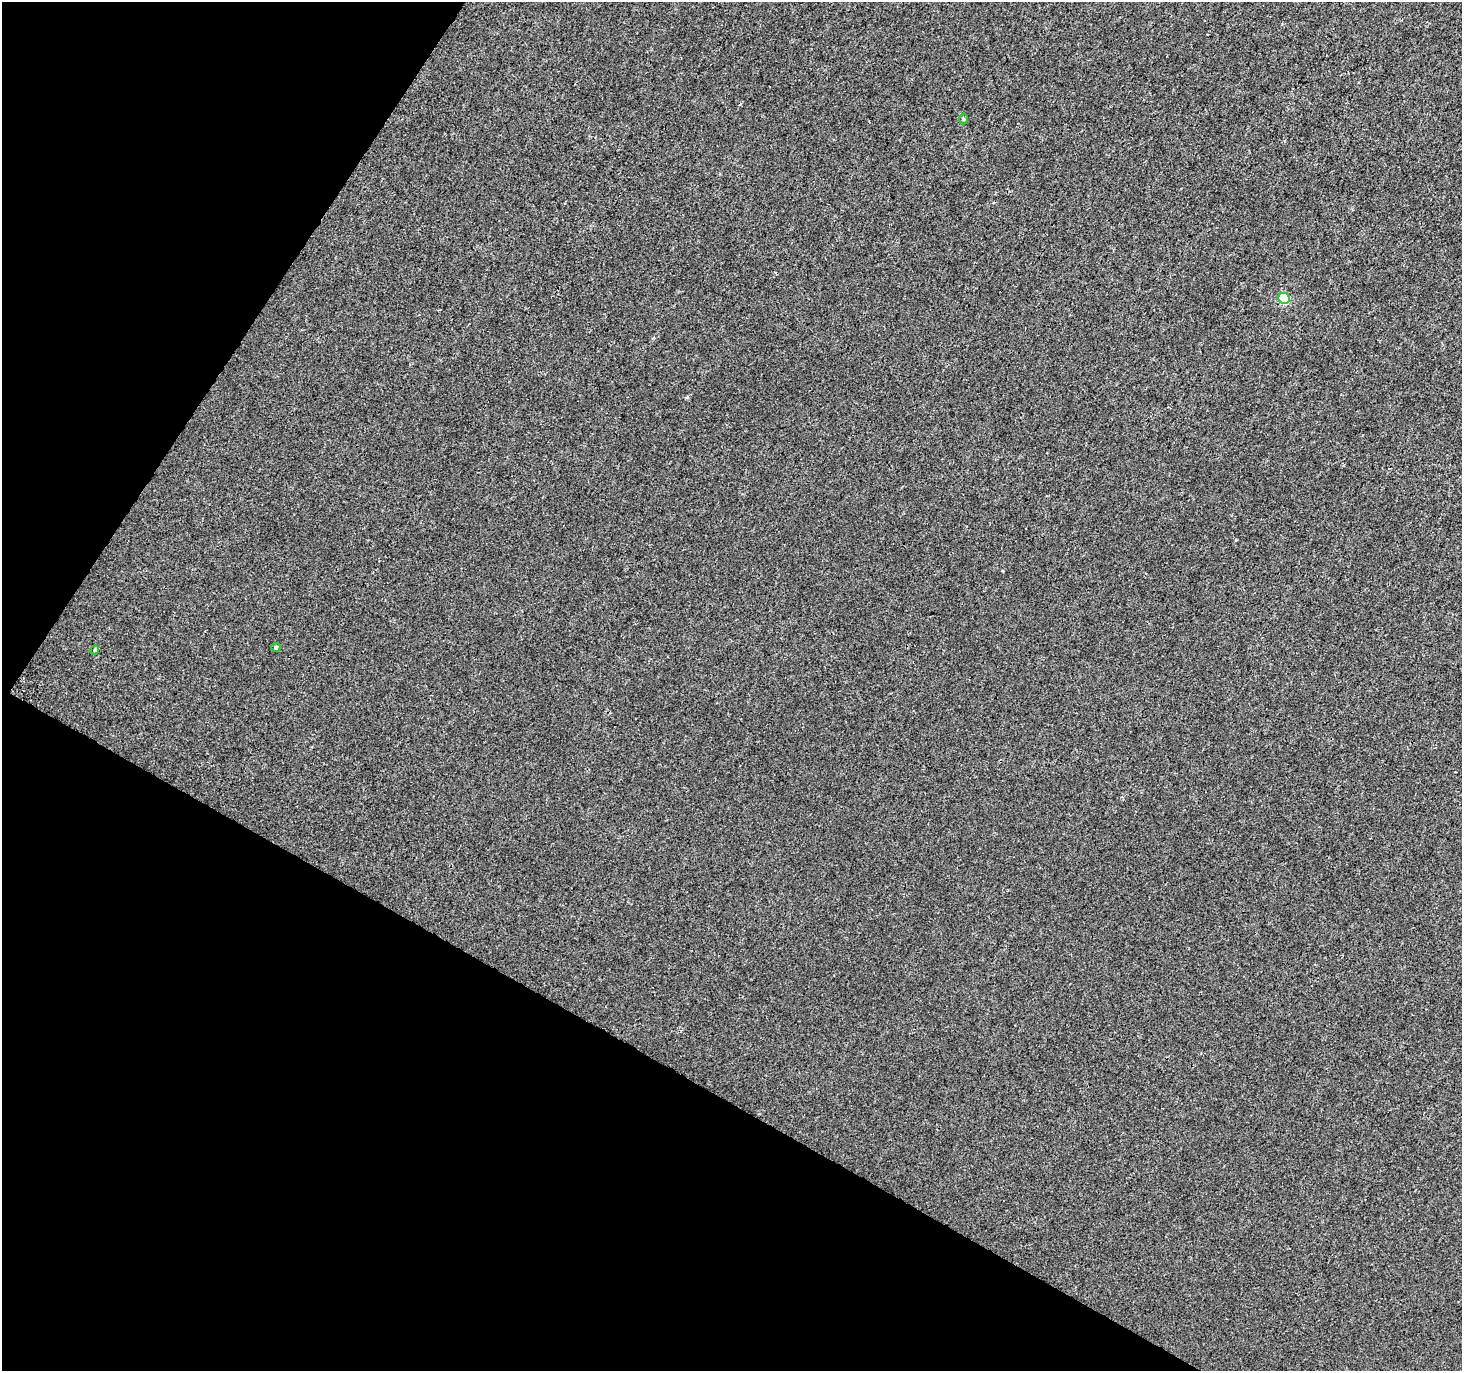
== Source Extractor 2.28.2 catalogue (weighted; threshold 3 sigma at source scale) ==
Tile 9 of 4 x 4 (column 1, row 3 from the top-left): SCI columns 2-1461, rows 1565-2933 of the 5855 x 5932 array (HDU 1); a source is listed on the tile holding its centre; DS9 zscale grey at full resolution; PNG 1464 x 1373 px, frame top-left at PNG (2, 2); each listed source drawn as its Kron ellipse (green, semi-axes under 4 px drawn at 4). Shown black and unused: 29% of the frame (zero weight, under 3 of 4 exposures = <1% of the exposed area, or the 3 px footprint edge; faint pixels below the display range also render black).
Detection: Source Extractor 2.28.2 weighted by HDU 2 'WHT'; one run over the whole footprint, this tile lists its part. Background 1.56e-04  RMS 0.0024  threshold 0.0106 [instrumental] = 3 sigma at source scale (4.5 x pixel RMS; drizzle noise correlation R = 1.50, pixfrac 1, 0.0396/0.0396 arcsec/px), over >= 5 px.
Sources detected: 4; all 4 listed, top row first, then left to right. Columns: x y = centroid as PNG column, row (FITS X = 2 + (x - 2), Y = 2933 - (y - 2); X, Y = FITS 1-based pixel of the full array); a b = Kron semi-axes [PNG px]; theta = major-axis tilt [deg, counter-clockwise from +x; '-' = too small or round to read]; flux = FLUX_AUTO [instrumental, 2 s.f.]
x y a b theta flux
964 119 5 3 - 0.27
1284 298 6 5 - 12
276 647 4 4 - 0.41
95 650 4 4 - 0.29